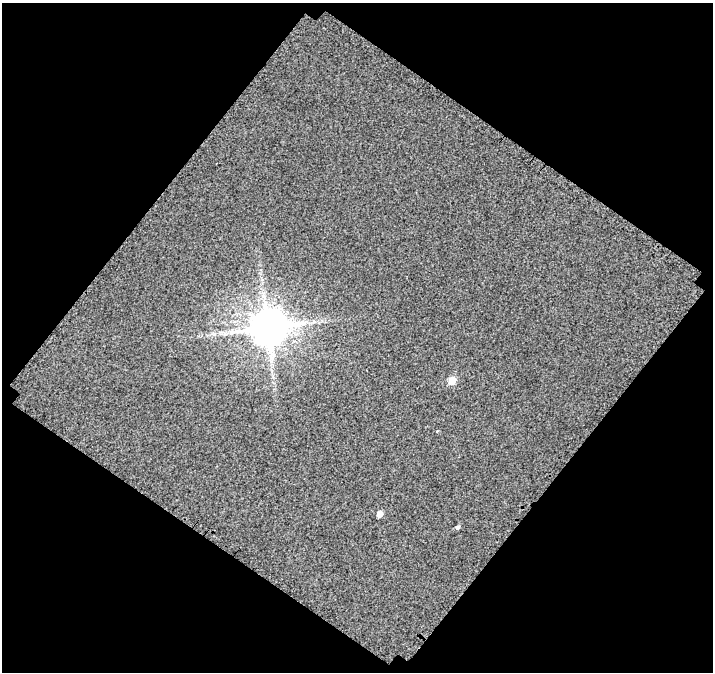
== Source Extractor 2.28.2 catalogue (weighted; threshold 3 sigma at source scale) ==
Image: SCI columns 50-760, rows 70-739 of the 806 x 809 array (HDU 1 of 3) = the unmasked area's bounding box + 8 px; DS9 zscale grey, full resolution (1 PNG px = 1 image px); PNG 715 x 674 px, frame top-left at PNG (2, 3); no overlay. Shown black and unused: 49% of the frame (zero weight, under 3 of 4 exposures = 20% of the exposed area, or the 3 px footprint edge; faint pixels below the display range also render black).
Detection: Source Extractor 2.28.2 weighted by HDU 2 'WHT'. Background 0.191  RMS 1.6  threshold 7.05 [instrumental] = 3 sigma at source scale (4.5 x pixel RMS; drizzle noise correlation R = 1.50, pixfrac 1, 0.0396/0.0396 arcsec/px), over >= 5 px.
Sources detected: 4; all 4 listed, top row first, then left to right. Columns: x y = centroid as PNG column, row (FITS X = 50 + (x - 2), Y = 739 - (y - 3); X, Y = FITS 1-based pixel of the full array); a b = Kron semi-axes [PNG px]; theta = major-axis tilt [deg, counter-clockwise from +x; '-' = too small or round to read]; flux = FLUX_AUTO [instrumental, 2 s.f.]
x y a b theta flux
267 327 11 10 - 440000
452 381 6 5 - 2600
379 514 5 5 - 1100
457 527 5 4 - 310